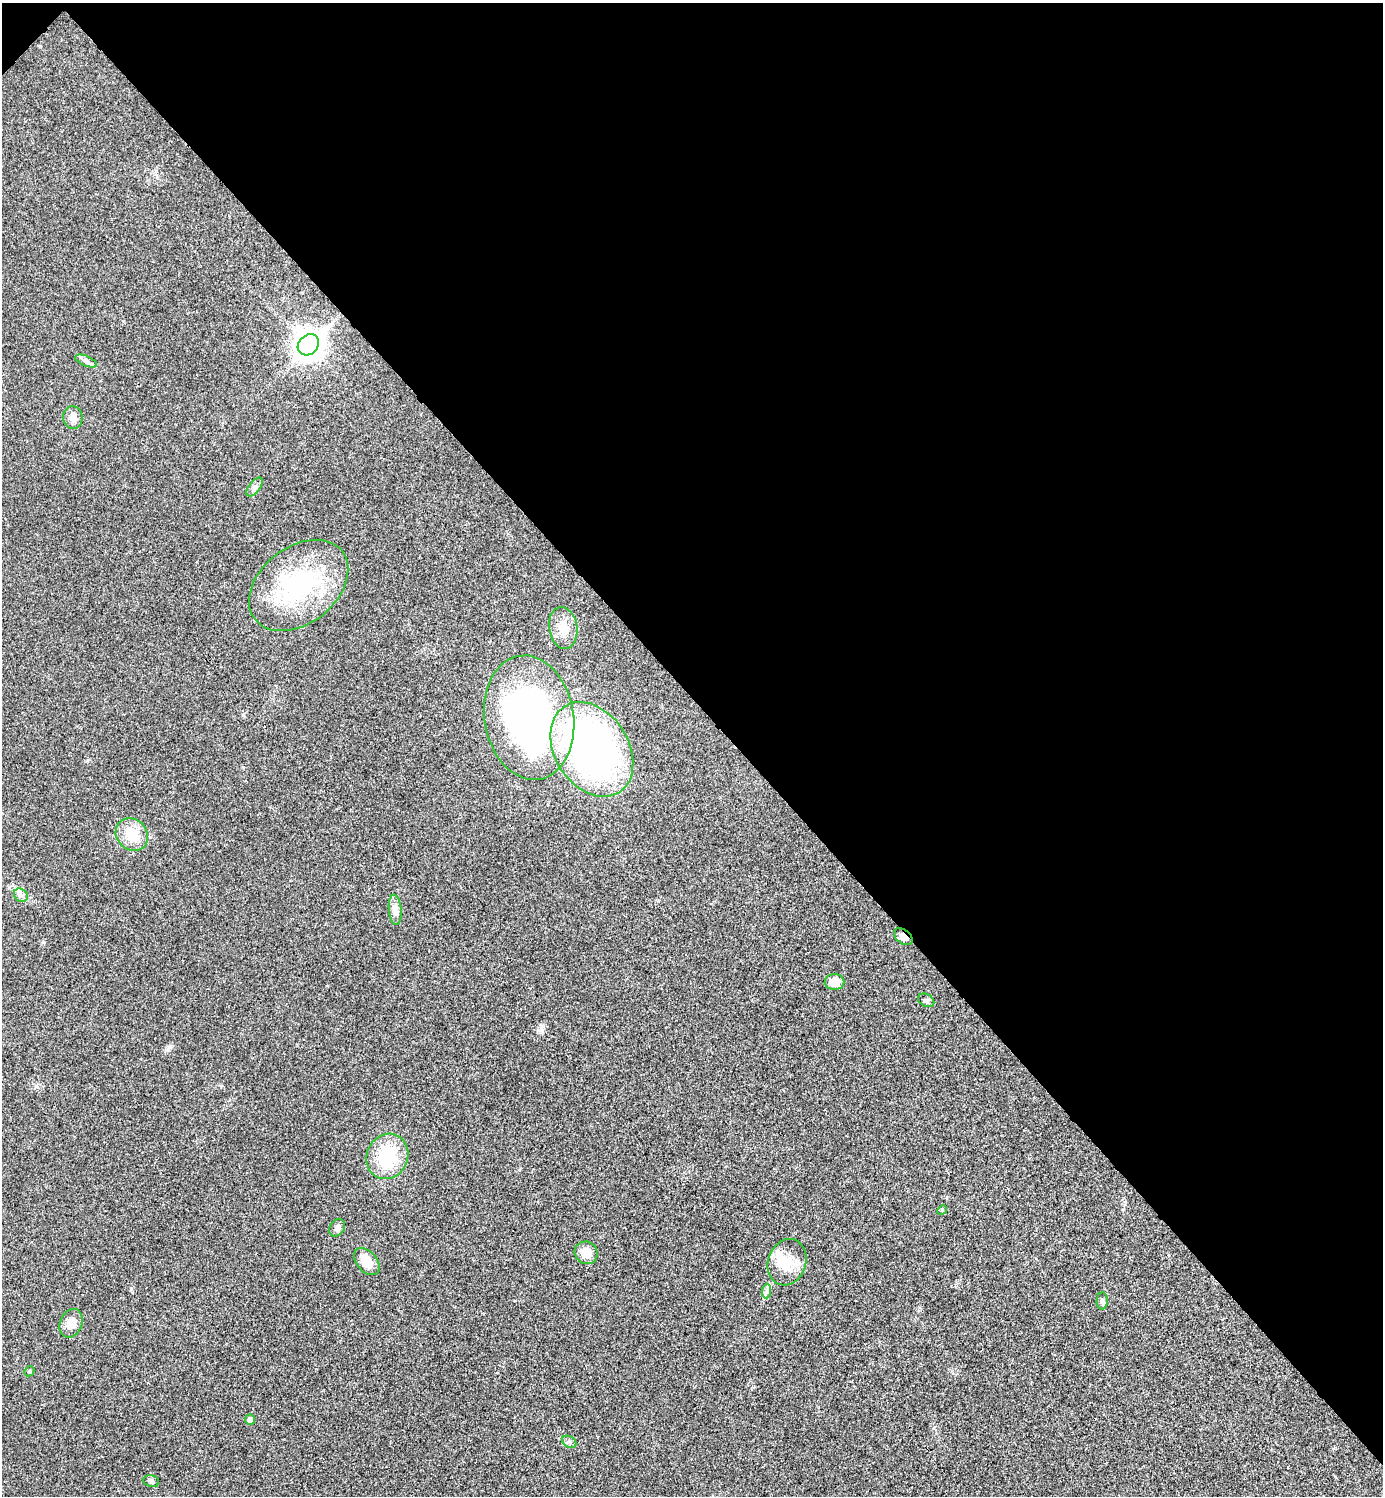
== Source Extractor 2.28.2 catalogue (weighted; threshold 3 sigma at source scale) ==
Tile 3 of 4 x 4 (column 3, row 1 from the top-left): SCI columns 2922-4302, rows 4502-5995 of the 5998 x 5998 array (HDU 1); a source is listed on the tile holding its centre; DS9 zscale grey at full resolution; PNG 1385 x 1498 px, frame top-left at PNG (2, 3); each listed source drawn as its Kron ellipse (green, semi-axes under 4 px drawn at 4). Shown black and unused: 47% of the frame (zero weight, under 3 of 4 exposures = <1% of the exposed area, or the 3 px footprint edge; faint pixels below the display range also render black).
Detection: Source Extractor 2.28.2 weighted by HDU 2 'WHT'; one run over the whole footprint, this tile lists its part. Background 0.02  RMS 0.0055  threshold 0.0247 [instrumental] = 3 sigma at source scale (4.5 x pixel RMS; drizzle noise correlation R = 1.50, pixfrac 1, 0.05/0.05 arcsec/px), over >= 5 px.
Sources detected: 28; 1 inside a brighter object's white glare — neither listed nor drawn; the other 27 listed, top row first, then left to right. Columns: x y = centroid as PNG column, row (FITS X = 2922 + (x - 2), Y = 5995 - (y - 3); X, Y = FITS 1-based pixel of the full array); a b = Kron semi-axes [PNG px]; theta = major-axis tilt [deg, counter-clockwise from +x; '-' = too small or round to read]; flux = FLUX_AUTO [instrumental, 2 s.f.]
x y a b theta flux
308 345 11 9 46 630
86 361 11 5 -22 1.8
73 418 11 9 -82 4.1
255 487 11 5 52 2
299 585 55 38 38 64
563 628 21 14 -82 8.1
529 718 62 44 -80 220
592 749 51 37 -57 250
132 834 17 15 -44 12
21 895 7 6 - 1.8
395 910 15 6 -84 3.2
903 937 10 7 -38 3.4
834 982 10 8 0 6.9
926 1000 9 6 -28 1.3
387 1156 23 20 66 29
942 1210 5 4 - 0.68
337 1228 9 7 55 2.2
586 1253 12 11 - 6.7
367 1261 15 10 -50 7.9
787 1262 24 19 71 13
766 1291 7 4 88 1.4
1102 1301 8 5 88 1.4
71 1323 15 11 66 5.6
29 1371 5 4 - 0.72
250 1419 5 5 - 3.2
569 1442 8 5 -31 1.3
151 1481 8 6 -17 1.3
Overlapping masked pixels (flux is a lower limit): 1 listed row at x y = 903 937
Unlisted compact peaks at least as high as the median listed source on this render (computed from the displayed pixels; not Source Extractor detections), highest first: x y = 541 1028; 169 1047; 131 1289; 43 942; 40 46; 243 767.